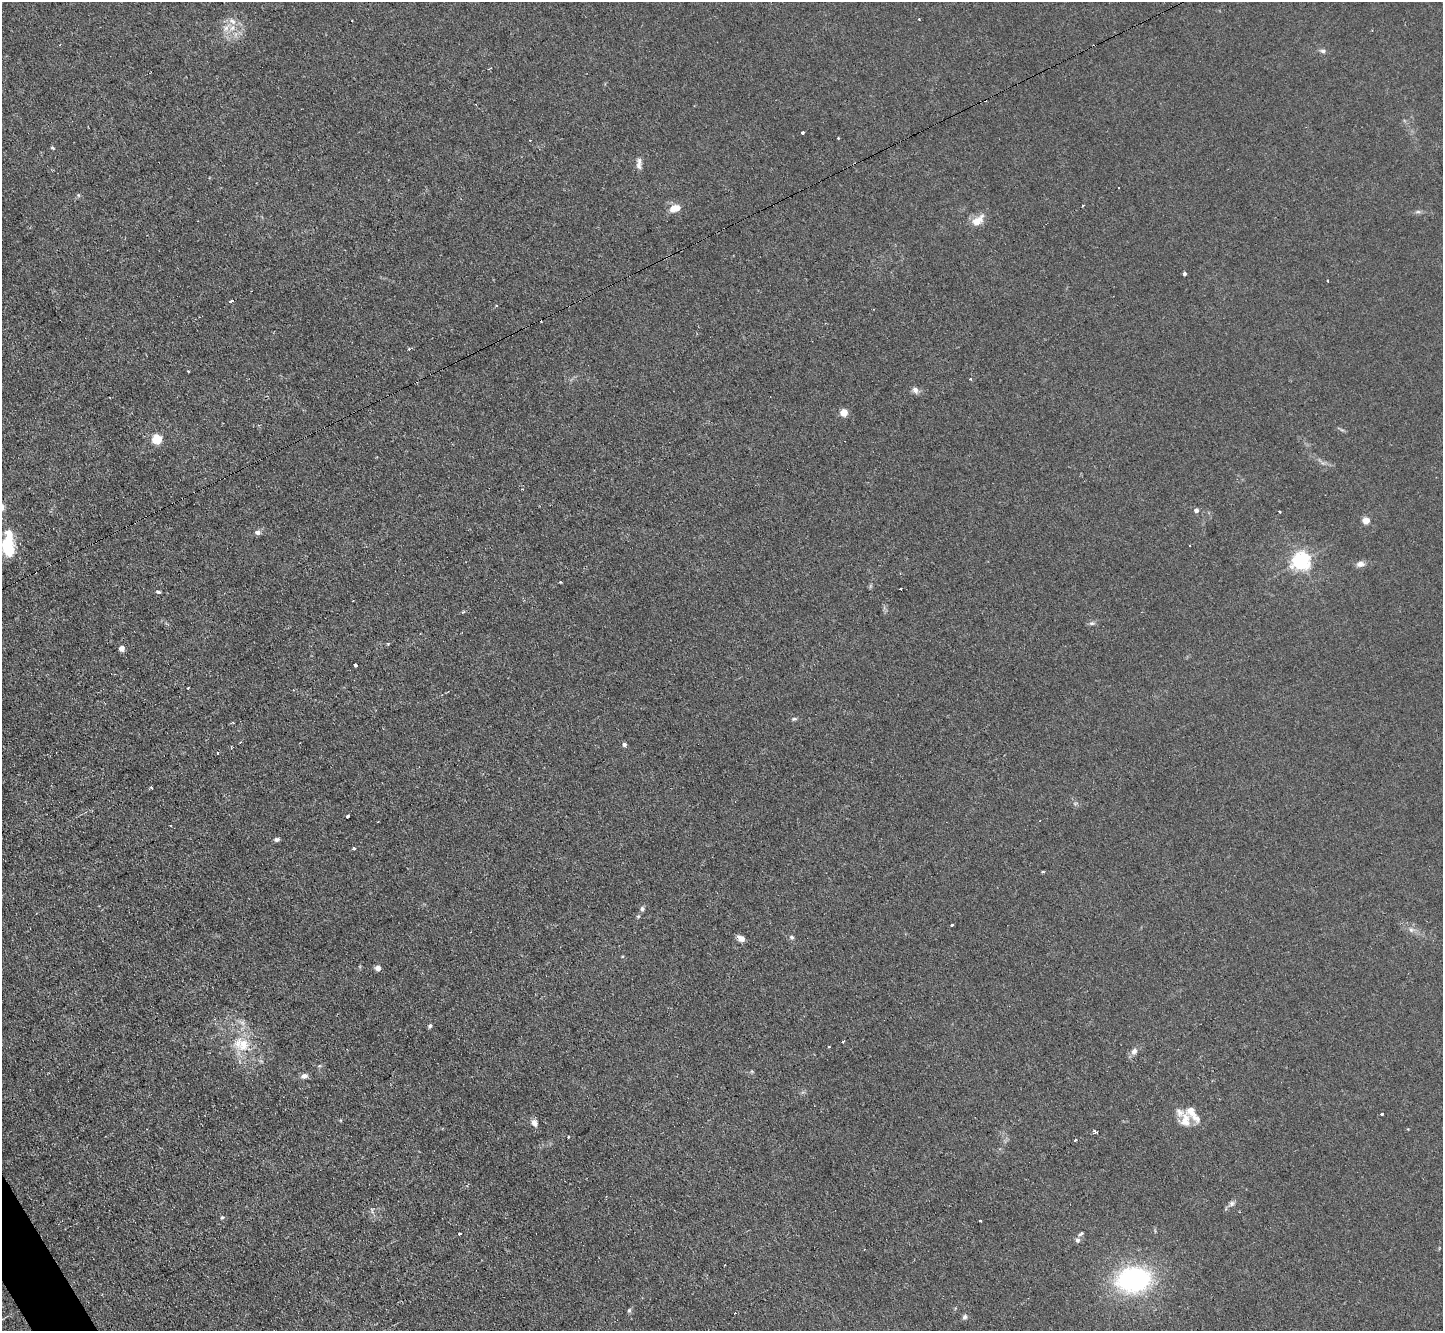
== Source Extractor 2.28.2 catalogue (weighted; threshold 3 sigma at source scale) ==
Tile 7 of 4 x 4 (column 3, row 2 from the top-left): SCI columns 2885-4325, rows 2808-4136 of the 5767 x 5753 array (HDU 1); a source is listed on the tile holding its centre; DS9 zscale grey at full resolution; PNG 1445 x 1333 px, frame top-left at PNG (2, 2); no overlay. Shown black and unused: <1% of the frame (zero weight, under 2 of 3 exposures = <1% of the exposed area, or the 3 px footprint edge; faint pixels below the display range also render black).
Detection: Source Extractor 2.28.2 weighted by HDU 2 'WHT'; one run over the whole footprint, this tile lists its part. Background 0.0803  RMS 0.0071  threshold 0.032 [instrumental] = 3 sigma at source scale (4.5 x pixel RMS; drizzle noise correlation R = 1.50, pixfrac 1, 0.05/0.05 arcsec/px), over >= 5 px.
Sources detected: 85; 1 inside a brighter object's white glare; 8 cosmic-ray / hot-pixel residue — not listed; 2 inside a brighter listed object's ellipse — not listed separately; the other 74 listed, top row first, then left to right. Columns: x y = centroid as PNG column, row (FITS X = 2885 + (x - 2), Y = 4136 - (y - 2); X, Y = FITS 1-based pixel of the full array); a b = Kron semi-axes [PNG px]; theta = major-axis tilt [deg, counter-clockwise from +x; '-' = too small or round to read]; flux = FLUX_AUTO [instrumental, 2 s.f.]
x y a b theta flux
232 28 9 8 - 5.8
1323 51 7 5 -2 1.9
802 132 3 3 - 4.2
838 138 3 3 - 1.1
52 148 5 4 - 0.86
639 164 17 6 90 3.7
78 195 6 4 -47 0.96
674 208 14 8 16 8.1
1418 212 7 4 0 1.4
978 220 20 10 37 8.5
1184 273 4 3 - 2.2
1327 281 3 3 - 1.3
231 301 4 3 - 2.8
497 306 3 3 - 1.3
188 371 3 2 - 0.6
970 379 3 3 - 1.4
915 390 10 7 -58 3.1
844 412 7 7 - 7.2
156 439 13 12 - 9.9
1196 510 5 5 - 2.5
1279 512 3 2 - 0.72
1366 520 7 6 - 6.8
258 532 8 6 1 2.5
8 547 20 10 -82 39
1301 561 6 6 - 320
1360 564 11 7 8 3.6
901 589 3 3 - 2.7
158 592 6 4 -2 1.2
463 612 5 3 - 0.81
1092 623 8 5 0 1.7
388 644 4 3 - 0.75
122 648 5 4 - 6
355 665 3 3 - 3.5
188 688 3 2 - 1.6
794 719 7 5 14 1.3
233 722 4 2 - 0.78
241 742 3 3 - 1
624 744 5 4 - 2
217 753 4 3 - 0.93
151 787 3 3 - 1.3
347 816 3 3 - 1.3
277 839 7 5 6 2.1
354 848 4 4 - 1.4
642 909 6 6 - 1.7
638 916 5 4 - 0.87
952 925 3 3 - 0.86
1411 930 9 6 -63 2.5
792 937 6 6 - 1.7
741 938 8 5 -29 5.2
378 968 7 6 - 2.9
430 1026 5 4 - 1.3
843 1041 3 2 - 1.1
243 1044 20 16 68 18
1134 1051 9 7 64 3.4
304 1076 8 6 16 3.6
1192 1113 24 9 -54 9.8
1381 1114 3 3 - 3.9
340 1120 5 3 - 0.64
1185 1120 20 12 88 8.9
534 1123 9 7 -61 3.8
1095 1132 5 3 - 2.1
568 1137 3 3 - 1.2
1075 1140 3 3 - 3.3
1232 1204 9 7 46 2.4
372 1210 11 5 -79 2.1
222 1217 5 5 - 0.95
980 1221 3 2 - 0.83
459 1234 3 3 - 1.3
1081 1234 8 4 37 1.4
1078 1240 7 6 - 2.2
1133 1280 18 13 8 180
629 1310 6 5 - 1.3
735 1313 3 2 - 1
965 1317 7 6 - 1.9
Isophote crosses this tile's border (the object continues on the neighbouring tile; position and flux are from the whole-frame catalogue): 1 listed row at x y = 8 547